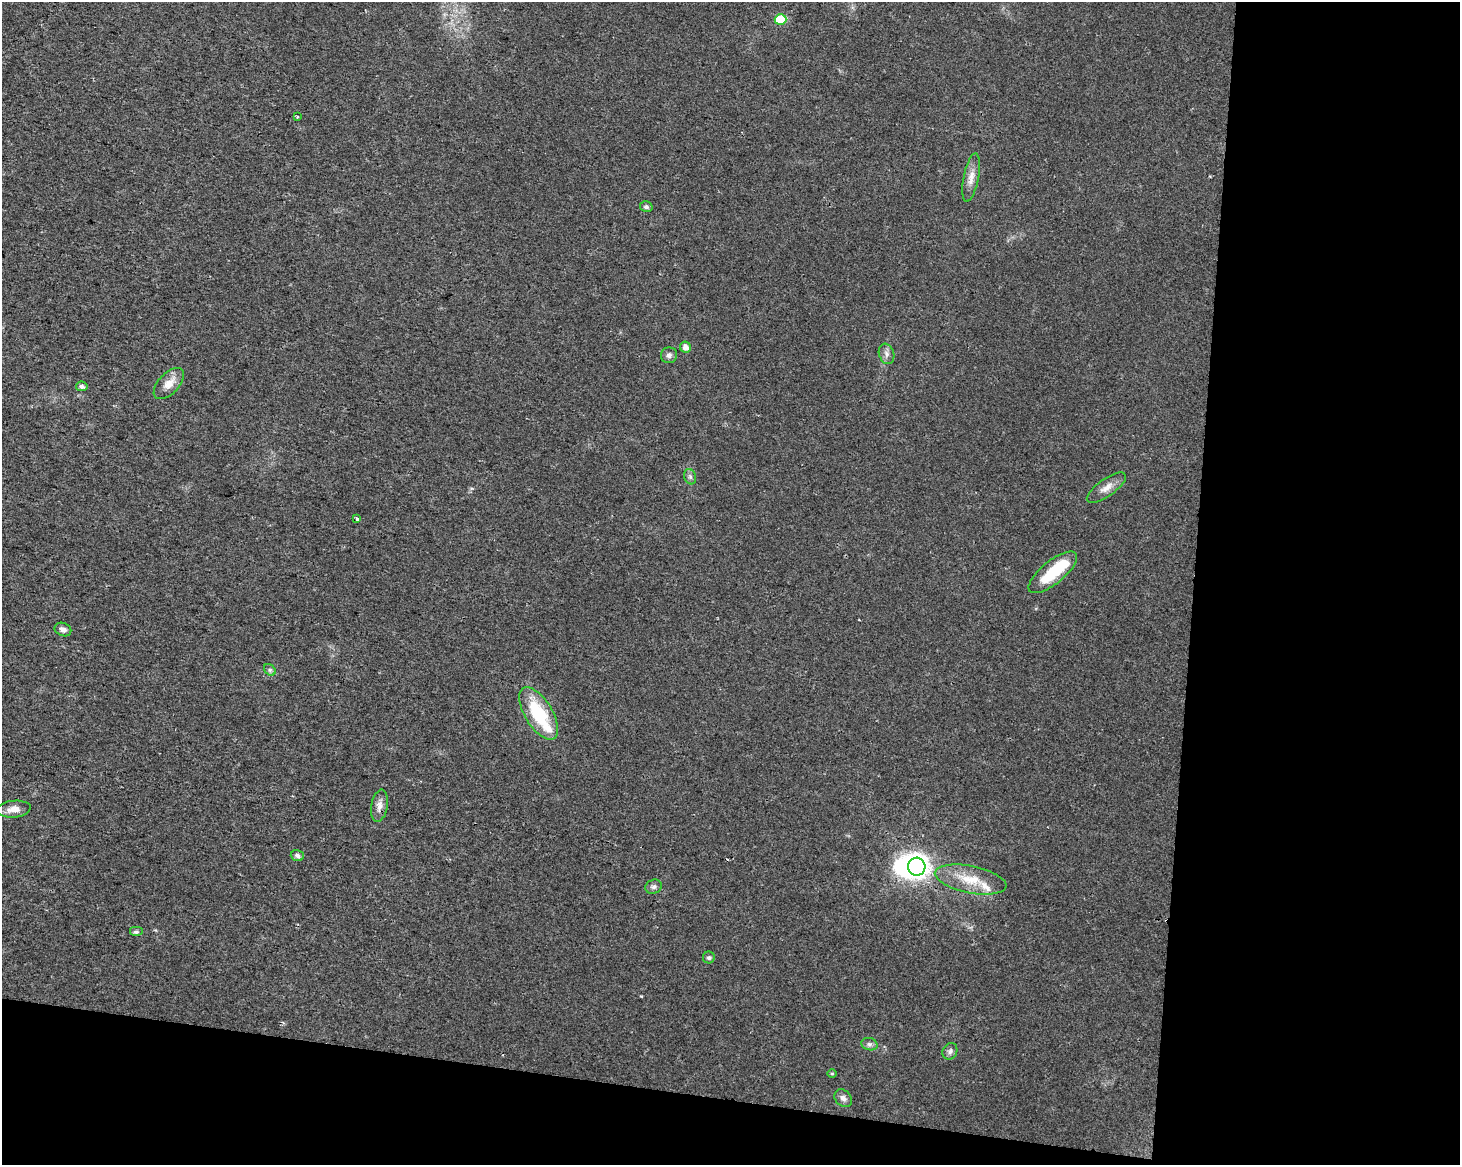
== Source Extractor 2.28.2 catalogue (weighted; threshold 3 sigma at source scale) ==
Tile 12 of 3 x 4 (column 3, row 4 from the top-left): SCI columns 3203-4660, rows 1-1163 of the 4889 x 4662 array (HDU 1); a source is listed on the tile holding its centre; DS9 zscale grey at full resolution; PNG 1462 x 1167 px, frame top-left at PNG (2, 2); each listed source drawn as its Kron ellipse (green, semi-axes under 4 px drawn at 4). Shown black and unused: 24% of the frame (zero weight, under 2 of 3 exposures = <1% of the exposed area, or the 3 px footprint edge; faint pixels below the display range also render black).
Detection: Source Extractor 2.28.2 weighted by HDU 2 'WHT'; one run over the whole footprint, this tile lists its part. Background 0.0254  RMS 0.0053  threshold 0.0239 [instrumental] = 3 sigma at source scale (4.5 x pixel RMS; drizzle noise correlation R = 1.50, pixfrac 1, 0.0396/0.0396 arcsec/px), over >= 5 px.
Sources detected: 33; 2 inside a brighter object's white glare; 1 cosmic-ray / hot-pixel residue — neither listed nor drawn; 2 inside a brighter listed object's ellipse — not listed separately; the other 28 listed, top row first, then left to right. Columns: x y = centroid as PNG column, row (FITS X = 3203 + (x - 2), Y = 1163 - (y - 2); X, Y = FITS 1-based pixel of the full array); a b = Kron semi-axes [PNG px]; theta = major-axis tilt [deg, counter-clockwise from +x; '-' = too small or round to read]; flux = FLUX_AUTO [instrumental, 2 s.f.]
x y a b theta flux
781 19 6 5 - 16
297 117 3 3 - 1.6
971 178 25 7 79 5.2
646 207 6 5 - 1.5
686 347 5 5 - 3.3
886 354 10 7 -71 2.3
669 355 8 7 - 1.8
169 384 19 10 47 6.4
82 386 6 4 -9 1.6
690 477 8 6 -70 1.5
1106 488 23 8 35 5.1
357 519 3 3 - 1.1
1053 572 30 11 39 22
63 630 8 6 -23 2.4
270 670 6 5 - 1.1
539 713 30 13 -59 29
379 806 16 8 80 3.9
14 809 17 8 6 4.7
297 856 6 5 - 1.6
917 867 9 8 - 330
971 879 36 13 -11 15
654 887 8 7 - 1.6
136 932 7 5 0 1.1
709 958 6 6 - 1.1
869 1044 8 6 -15 1.6
950 1051 9 7 64 1.9
832 1074 5 3 - 0.53
843 1098 10 7 -46 2.5